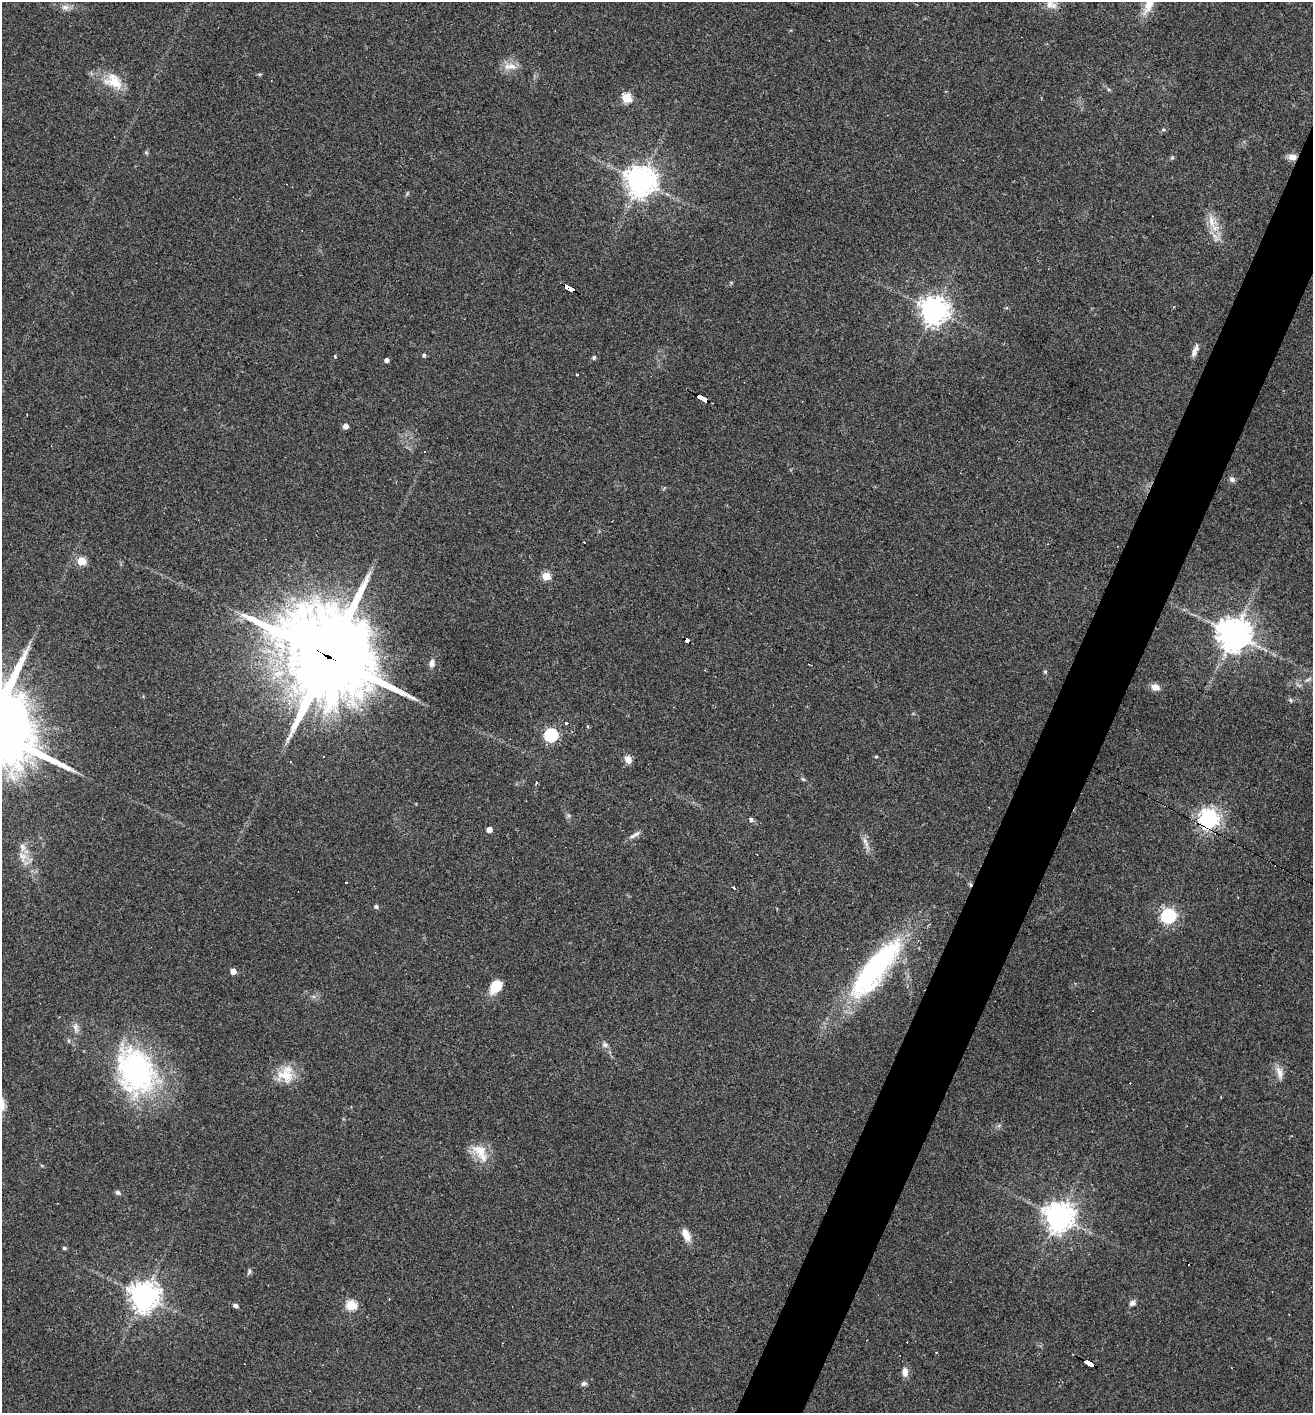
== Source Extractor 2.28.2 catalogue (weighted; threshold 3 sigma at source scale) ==
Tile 10 of 4 x 4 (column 2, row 3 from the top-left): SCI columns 1449-2759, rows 1412-2822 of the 5654 x 5643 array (HDU 1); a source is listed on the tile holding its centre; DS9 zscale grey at full resolution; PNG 1315 x 1415 px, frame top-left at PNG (2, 2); no overlay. Shown black and unused: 4% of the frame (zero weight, under 2 of 3 exposures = <1% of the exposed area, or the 3 px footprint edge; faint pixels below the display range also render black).
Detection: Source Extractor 2.28.2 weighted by HDU 2 'WHT'; one run over the whole footprint, this tile lists its part. Background 0.0502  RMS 0.0065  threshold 0.0292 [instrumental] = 3 sigma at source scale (4.5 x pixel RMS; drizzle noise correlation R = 1.50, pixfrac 1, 0.05/0.05 arcsec/px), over >= 5 px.
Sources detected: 83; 10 cosmic-ray / hot-pixel residue — not listed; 2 inside a brighter listed object's ellipse — not listed separately; the other 71 listed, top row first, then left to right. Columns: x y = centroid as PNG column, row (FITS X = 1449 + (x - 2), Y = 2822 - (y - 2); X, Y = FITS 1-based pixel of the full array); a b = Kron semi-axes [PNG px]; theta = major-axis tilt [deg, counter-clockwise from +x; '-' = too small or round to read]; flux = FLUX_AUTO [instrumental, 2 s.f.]
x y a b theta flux
1149 3 28 10 68 15
1050 4 14 11 -55 5.6
65 7 11 8 -18 3.3
510 66 20 9 3 6.3
114 81 25 17 -29 15
626 98 5 5 - 35
1163 130 5 3 - 0.8
146 152 6 4 -2 0.81
1292 157 10 7 1 4.5
1172 158 6 4 19 0.82
640 181 9 9 - 900
1211 221 21 8 -79 8.1
569 288 9 4 -31 140
934 310 9 9 - 640
1195 349 14 7 66 3.6
424 355 5 5 - 0.99
335 356 4 3 - 1.3
594 357 6 5 - 0.99
386 360 4 4 - 2.3
701 398 12 3 -29 290
345 426 4 4 - 4.6
424 451 3 3 - 1.7
1232 479 8 7 - 1.8
584 542 2 2 - 0.55
81 561 5 5 - 24
546 576 5 5 - 23
1234 634 10 10 - 1100
687 640 6 3 -32 55
328 656 33 28 -36 8900
431 663 9 6 78 3
1045 671 6 4 -1 0.72
1308 679 9 4 30 1.5
1155 687 10 8 -18 4.2
1291 700 7 5 -28 1.2
566 723 3 3 - 3.1
551 735 6 6 - 95
324 756 3 2 - 0.57
876 757 5 3 - 0.69
628 760 8 7 - 4.7
803 779 7 4 -44 0.94
536 783 3 2 - 1.1
751 819 3 3 - 6.8
1208 819 7 7 - 360
489 830 4 4 - 5.1
637 834 8 5 8 1.8
865 841 11 4 -58 2.6
22 856 16 10 -75 6.6
733 888 3 3 - 3.7
376 906 6 5 - 1.4
1168 916 6 6 - 160
875 969 84 24 52 120
233 971 5 4 - 5.7
496 986 14 10 49 14
75 1027 12 6 -82 3
605 1045 8 7 - 2.1
136 1070 57 43 -67 120
1279 1072 19 8 -74 4.9
285 1075 24 18 -19 14
480 1152 31 14 -53 12
118 1192 6 5 - 1.6
1059 1217 9 9 - 830
686 1235 16 8 -67 6.6
64 1248 4 4 - 1
249 1271 8 5 76 1.3
144 1296 9 9 - 690
1132 1303 8 6 32 2.2
351 1305 5 5 - 40
235 1306 6 5 - 1.9
1089 1364 10 3 -28 100
905 1372 13 7 -88 4
584 1384 7 6 - 1.6
Overlapping masked pixels (flux is a lower limit): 7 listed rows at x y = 1292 157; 569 288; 701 398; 687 640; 328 656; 1208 819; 1089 1364
Isophote crosses this tile's border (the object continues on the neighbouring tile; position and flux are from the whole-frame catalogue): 1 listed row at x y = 1149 3